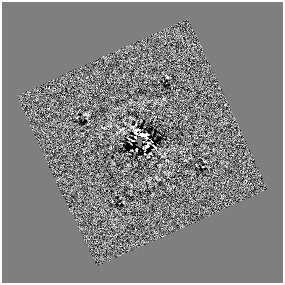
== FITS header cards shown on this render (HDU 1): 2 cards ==
NAXIS1  =                  281 /
NAXIS2  =                  281 /

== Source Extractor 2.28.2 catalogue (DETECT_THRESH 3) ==
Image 281 x 281 px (HDU 1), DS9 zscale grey, 1 PNG px = 1 image px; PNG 285 x 285 px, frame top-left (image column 1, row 281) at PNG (2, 2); no overlay
Background 0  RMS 26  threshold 78.4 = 3 sigma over >= 5 px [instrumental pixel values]
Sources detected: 13; all 13 listed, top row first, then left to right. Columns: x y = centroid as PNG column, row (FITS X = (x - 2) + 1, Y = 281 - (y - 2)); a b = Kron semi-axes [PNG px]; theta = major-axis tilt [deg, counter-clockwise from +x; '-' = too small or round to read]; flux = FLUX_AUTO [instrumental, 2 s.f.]
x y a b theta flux
167 77 7 3 -56 1600
86 114 6 3 -23 2000
133 126 6 3 29 1700
121 129 8 4 34 2500
137 130 5 2 - 2600
144 135 8 3 2 6400
135 137 3 2 - 1600
146 138 4 3 - 900
133 140 3 2 - 1800
148 143 3 2 - 2000
147 146 6 3 35 5100
136 149 2 2 - 1200
150 153 3 2 - 1000